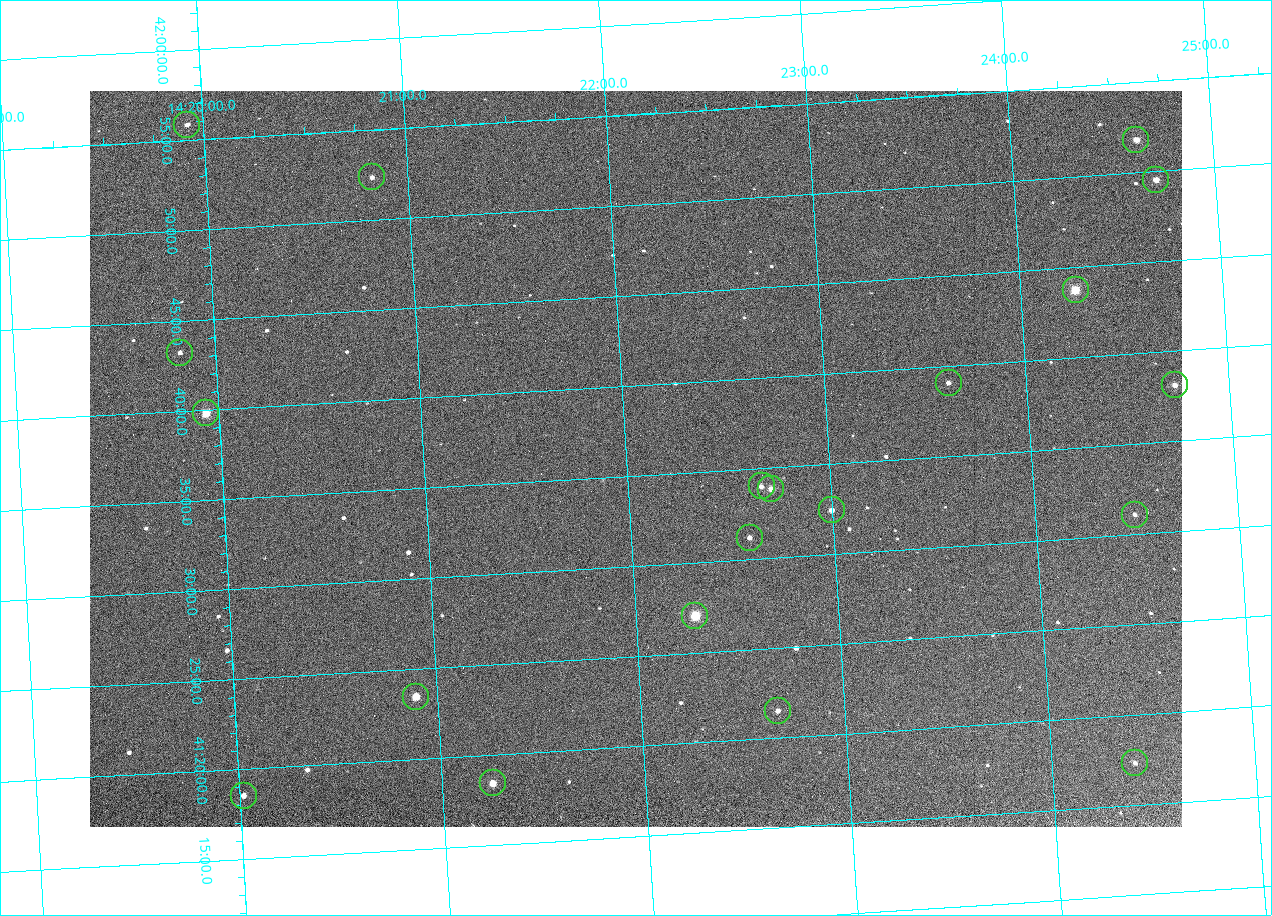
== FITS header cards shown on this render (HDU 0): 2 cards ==
NAXIS1  =                 1092 /fastest changing axis
NAXIS2  =                  736 /next to fastest changing axis

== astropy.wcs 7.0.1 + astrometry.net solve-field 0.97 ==
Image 1092 x 736 px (HDU 0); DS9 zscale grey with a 90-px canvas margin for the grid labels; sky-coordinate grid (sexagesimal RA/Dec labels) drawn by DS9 from the SOLVED WCS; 20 Tycho-2 reference stars matched to detected sources circled (green)
Header WCS: none
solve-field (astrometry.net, Tycho-2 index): SOLVED blind (the file carries no WCS)
Solved WCS: RA---TAN-SIP/DEC--TAN-SIP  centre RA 14:22:03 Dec +41:36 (215.51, +41.60 deg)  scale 3.33 arcsec/px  FOV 60.6' x 40.8'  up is +3 deg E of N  parity flipped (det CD > 0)
(file carries no celestial WCS; the grid is the blind solution)
Tycho-2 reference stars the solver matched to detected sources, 20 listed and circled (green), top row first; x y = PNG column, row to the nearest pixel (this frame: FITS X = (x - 90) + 1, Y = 736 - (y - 91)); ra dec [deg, ICRS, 3 dp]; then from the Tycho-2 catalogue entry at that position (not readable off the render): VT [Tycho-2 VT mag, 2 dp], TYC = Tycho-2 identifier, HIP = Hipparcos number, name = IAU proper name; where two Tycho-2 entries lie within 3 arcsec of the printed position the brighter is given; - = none
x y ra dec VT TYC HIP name
187 125 214.980 +41.931 11.35 3038-237-1 - -
1136 140 216.156 +41.863 10.20 3038-555-1 - -
372 177 215.206 +41.873 11.51 3038-538-1 - -
1156 180 216.177 +41.826 10.45 3038-108-1 - -
1076 290 216.068 +41.729 8.81 3038-334-1 70409 -
180 353 214.956 +41.721 12.00 3038-491-1 - -
949 383 215.904 +41.651 11.40 3038-603-1 - -
1175 385 216.183 +41.635 11.01 3038-413-1 - -
206 413 214.985 +41.663 9.23 3038-464-1 - -
762 486 215.666 +41.567 11.76 3038-461-1 - -
771 489 215.677 +41.563 10.23 3038-459-1 - -
832 510 215.750 +41.540 11.12 3038-479-1 - -
1135 515 216.123 +41.518 12.02 3038-258-1 - -
750 538 215.647 +41.519 11.59 3038-488-1 - -
695 616 215.574 +41.451 8.73 3038-566-1 70240 -
416 697 215.224 +41.391 9.78 3038-588-1 - -
778 711 215.668 +41.358 11.71 3038-531-1 - -
1135 763 216.103 +41.289 12.07 3038-286-1 - -
493 783 215.313 +41.307 10.54 3038-302-1 - -
244 796 215.006 +41.309 11.67 3038-298-1 - -